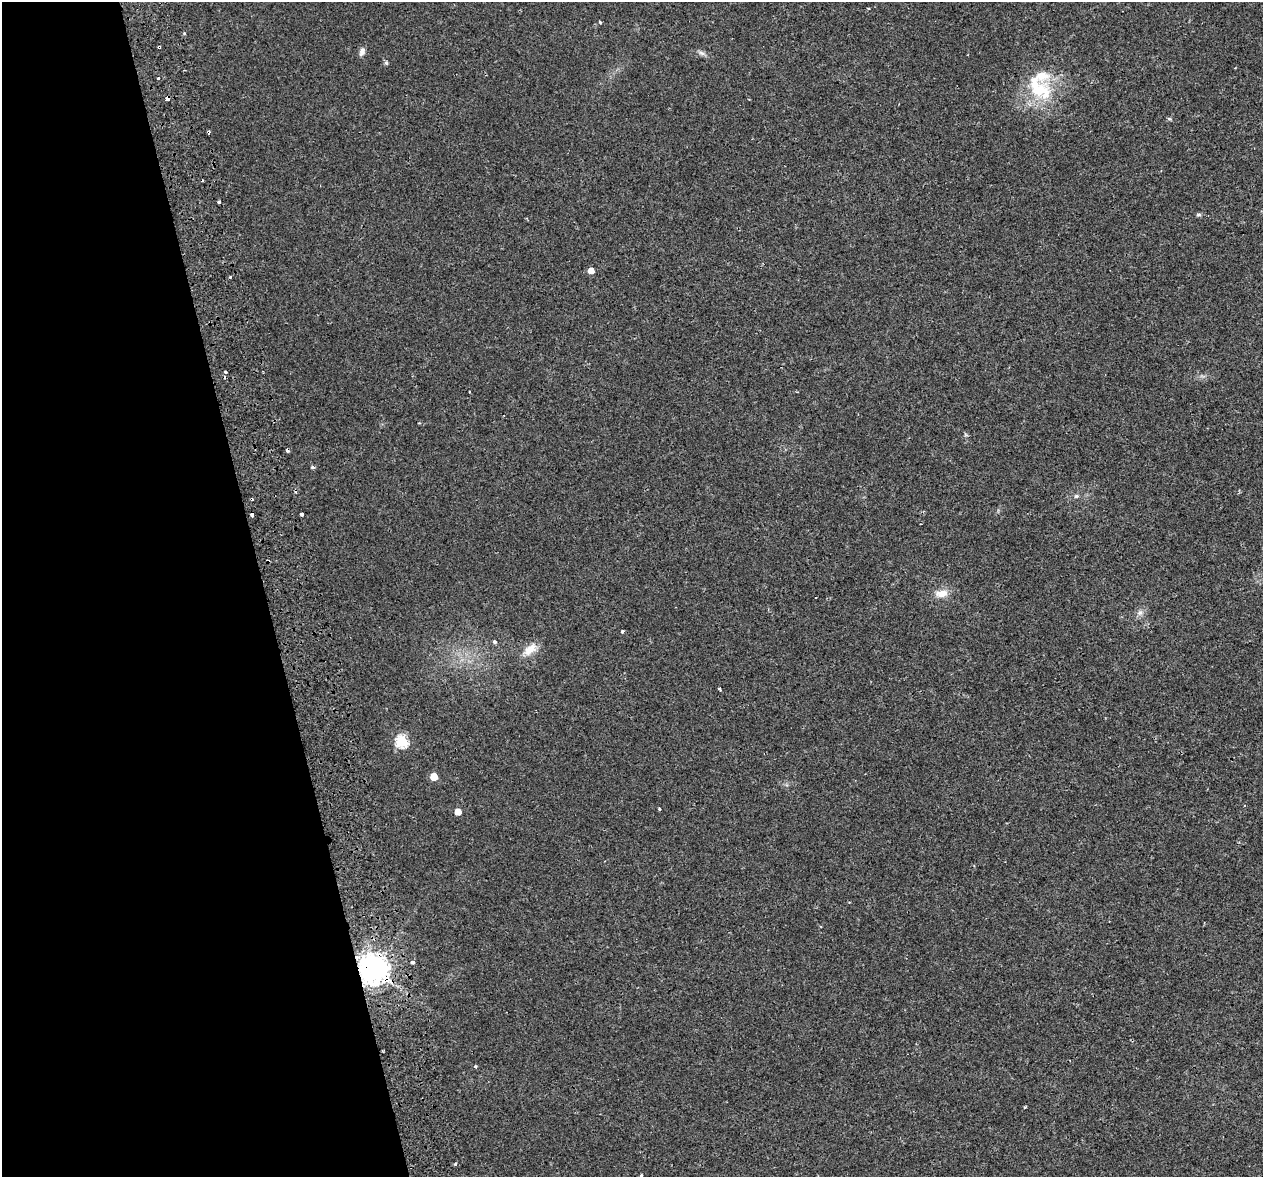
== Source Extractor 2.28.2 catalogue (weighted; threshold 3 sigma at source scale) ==
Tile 5 of 4 x 4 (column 1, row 2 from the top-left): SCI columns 58-1318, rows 2453-3627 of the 5157 x 4856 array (HDU 1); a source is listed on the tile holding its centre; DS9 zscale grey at full resolution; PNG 1265 x 1179 px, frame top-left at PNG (2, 2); no overlay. Shown black and unused: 21% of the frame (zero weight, under 2 of 3 exposures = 3% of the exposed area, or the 3 px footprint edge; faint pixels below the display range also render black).
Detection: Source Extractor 2.28.2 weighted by HDU 2 'WHT'; one run over the whole footprint, this tile lists its part. Background 0.00668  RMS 0.0029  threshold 0.0129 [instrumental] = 3 sigma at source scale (4.5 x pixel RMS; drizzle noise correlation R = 1.50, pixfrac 1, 0.0396/0.0396 arcsec/px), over >= 5 px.
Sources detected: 45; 5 cosmic-ray / hot-pixel residue — not listed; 3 inside a brighter listed object's ellipse — not listed separately; the other 37 listed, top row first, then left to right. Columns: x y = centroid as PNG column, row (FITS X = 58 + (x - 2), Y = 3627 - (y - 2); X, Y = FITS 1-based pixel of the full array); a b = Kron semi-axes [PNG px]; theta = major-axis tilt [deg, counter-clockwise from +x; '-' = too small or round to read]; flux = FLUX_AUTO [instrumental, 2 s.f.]
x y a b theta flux
868 8 3 2 - 0.29
600 22 5 3 - 0.3
159 47 3 3 - 1.4
362 52 11 7 75 1.2
702 53 11 5 -24 0.9
386 63 5 5 - 0.52
158 78 3 3 - 0.84
1039 90 26 21 39 12
167 98 4 3 - 1.3
1169 119 6 4 17 0.37
209 132 4 2 - 0.62
219 202 3 3 - 0.87
1199 215 8 4 0 0.46
591 271 5 5 - 2.7
230 277 3 3 - 0.88
225 372 3 3 - 0.86
470 392 3 2 - 0.32
313 467 4 3 - 0.63
1076 496 6 5 - 0.49
252 514 4 3 - 0.89
302 514 4 3 - 1.1
942 594 17 9 5 3
1140 613 8 7 - 1
622 631 4 3 - 0.46
494 642 3 3 - 2.6
530 649 21 11 41 3.5
719 689 4 2 - 0.43
402 741 6 6 - 31
434 777 5 5 - 5.8
659 809 3 3 - 0.58
458 812 5 5 - 3.7
413 962 4 4 - 0.81
373 969 9 9 - 430
475 1066 3 3 - 0.82
1025 1107 4 3 - 0.31
455 1164 3 3 - 1
641 1176 3 2 - 0.53
Overlapping masked pixels (flux is a lower limit): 4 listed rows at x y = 159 47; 167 98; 252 514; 373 969
Isophote crosses this tile's border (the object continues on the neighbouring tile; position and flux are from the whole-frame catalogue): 1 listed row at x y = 641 1176